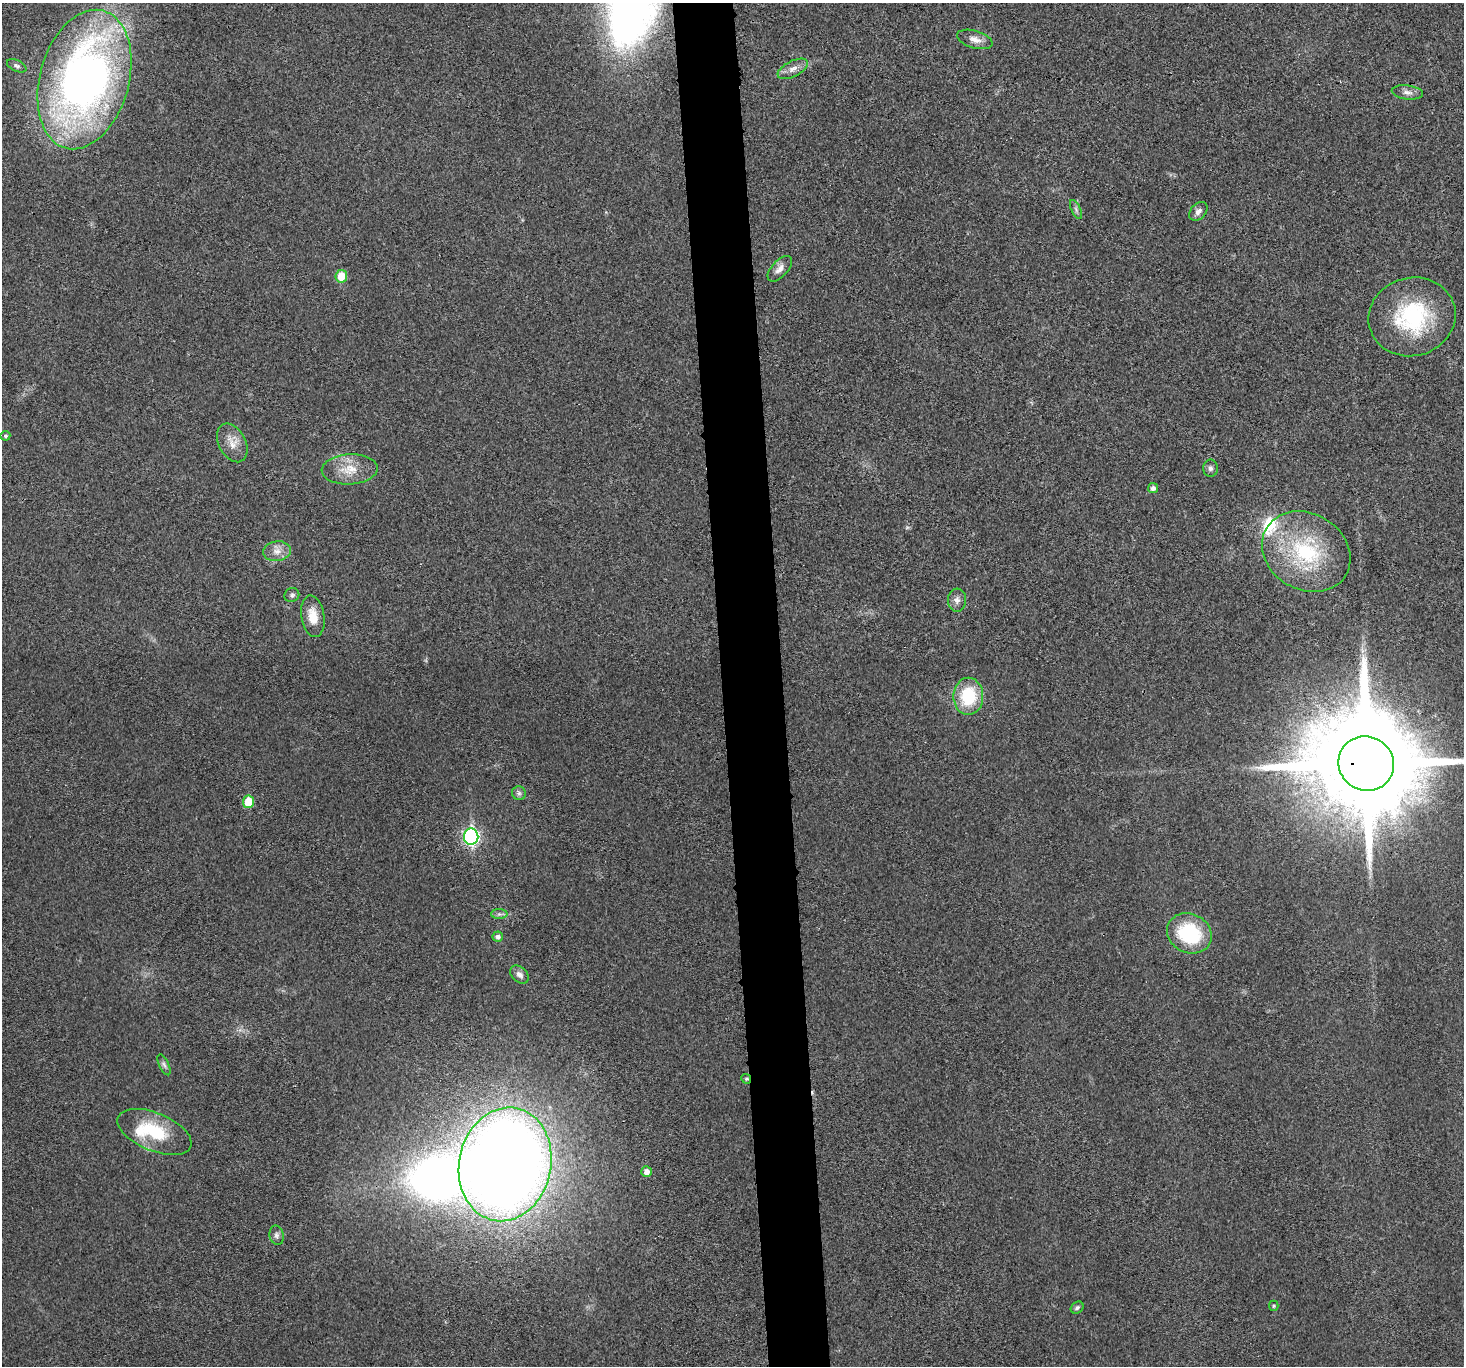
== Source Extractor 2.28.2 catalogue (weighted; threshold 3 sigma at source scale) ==
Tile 5 of 3 x 3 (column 2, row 2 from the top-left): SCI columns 1464-2925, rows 1494-2857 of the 4390 x 4370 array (HDU 1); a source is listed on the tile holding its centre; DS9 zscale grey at full resolution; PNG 1466 x 1368 px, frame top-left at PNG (2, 3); each listed source drawn as its Kron ellipse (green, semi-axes under 4 px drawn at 4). Shown black and unused: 4% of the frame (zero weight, under 3 of 4 exposures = <1% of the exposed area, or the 3 px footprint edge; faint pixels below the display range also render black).
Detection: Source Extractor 2.28.2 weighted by HDU 2 'WHT'; one run over the whole footprint, this tile lists its part. Background 0.0201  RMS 0.0059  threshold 0.0266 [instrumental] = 3 sigma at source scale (4.5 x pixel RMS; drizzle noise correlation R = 1.50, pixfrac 1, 0.05/0.05 arcsec/px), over >= 5 px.
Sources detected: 42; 1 too faint to see at this stretch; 1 inside a brighter object's white glare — neither listed nor drawn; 3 inside a brighter listed object's ellipse — not listed separately; the other 37 listed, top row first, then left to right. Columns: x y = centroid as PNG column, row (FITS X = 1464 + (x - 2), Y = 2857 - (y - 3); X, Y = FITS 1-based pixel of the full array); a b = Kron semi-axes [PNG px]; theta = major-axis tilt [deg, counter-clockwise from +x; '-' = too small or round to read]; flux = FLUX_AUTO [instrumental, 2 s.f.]
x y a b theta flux
975 39 18 8 -16 4.6
17 66 10 5 -25 1.8
793 69 16 7 27 4.3
84 79 71 44 74 370
1407 92 15 7 -7 3.1
1076 209 10 4 -64 1.6
1198 211 11 7 48 2.7
780 269 16 8 48 4.2
341 276 6 6 - 11
1412 317 44 39 15 60
5 436 5 5 - 1.3
232 443 20 13 -62 7.6
1210 468 8 7 - 1.9
350 469 28 15 3 13
1153 488 5 5 - 2.3
277 551 14 10 7 5.1
1306 552 46 38 -31 57
292 595 7 6 - 1.5
957 600 11 9 86 3
313 616 21 11 -81 9.5
968 696 18 15 90 31
1366 764 28 27 - 18000
519 793 7 7 - 1.5
248 802 6 5 - 16
471 837 8 7 - 130
499 914 8 5 0 1.5
1189 933 23 19 -26 44
498 937 5 5 - 1.9
519 975 10 7 -43 3
164 1065 11 5 -64 1.6
746 1079 5 4 - 0.92
154 1132 39 19 -22 31
505 1164 57 46 78 1000
646 1172 5 5 - 3.5
277 1235 10 7 -78 1.9
1274 1306 5 4 - 0.79
1077 1308 7 5 40 1.2
Overlapping masked pixels (flux is a lower limit): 2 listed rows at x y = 1366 764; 746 1079
Isophote crosses this tile's border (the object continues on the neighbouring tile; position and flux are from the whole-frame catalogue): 1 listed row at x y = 1366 764